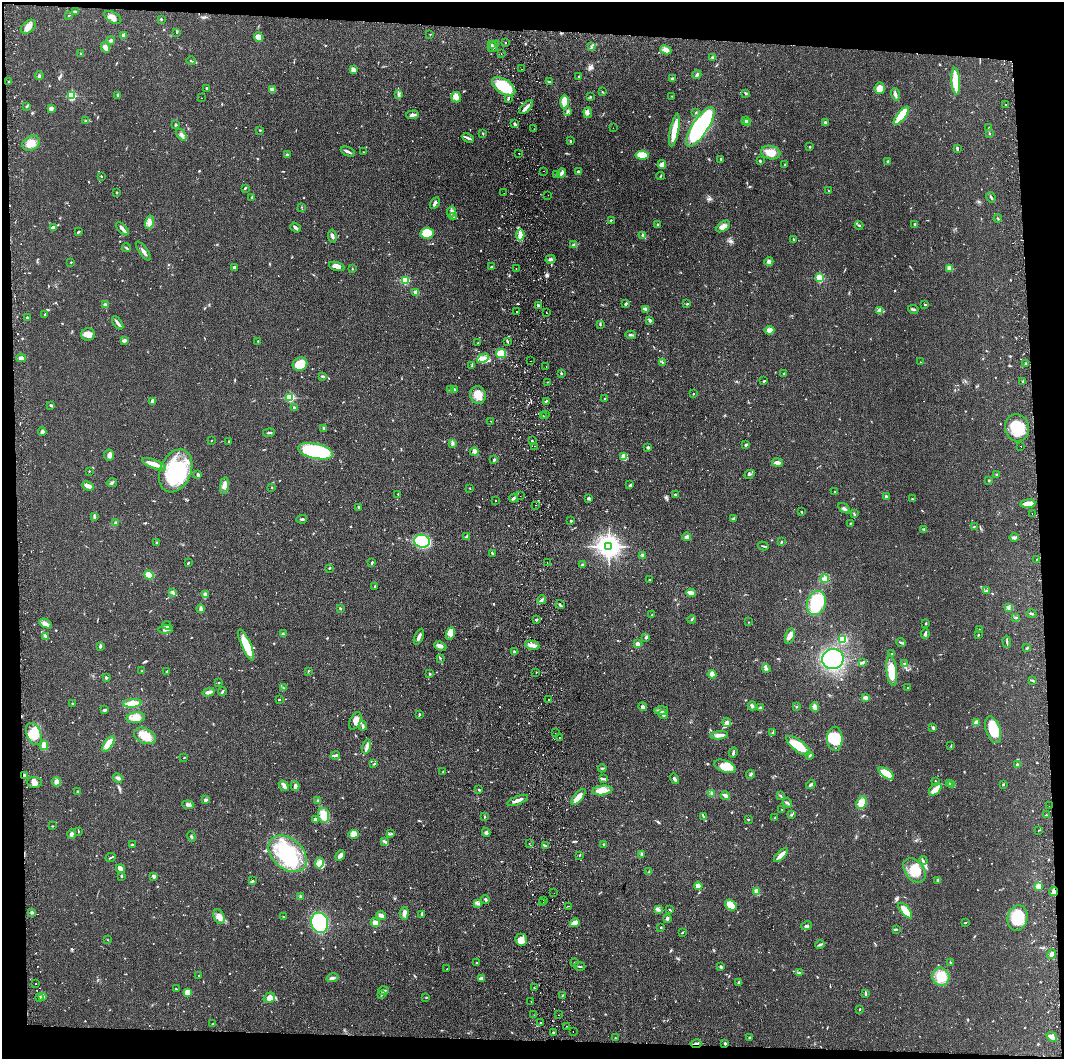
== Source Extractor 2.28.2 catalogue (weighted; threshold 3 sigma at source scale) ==
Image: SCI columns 60-4305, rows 3-4228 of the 4364 x 4231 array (HDU 1 of 3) = the unmasked area's bounding box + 8 px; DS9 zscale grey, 4 x 4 block average (1 PNG px = mean of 4 x 4 image px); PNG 1066 x 1061 px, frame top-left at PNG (2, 2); each listed source drawn as its Kron ellipse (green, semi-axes under 4 px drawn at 4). Shown black and unused: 8% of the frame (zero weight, under 2 of 3 exposures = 3% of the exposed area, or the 3 px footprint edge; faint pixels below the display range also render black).
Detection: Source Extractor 2.28.2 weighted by HDU 2 'WHT'. Background 0.0611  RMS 0.0056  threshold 0.0252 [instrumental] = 3 sigma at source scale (4.5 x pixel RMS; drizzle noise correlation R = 1.50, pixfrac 1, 0.05/0.05 arcsec/px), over >= 5 px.
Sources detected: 1012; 1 too faint to see at this stretch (4 x 4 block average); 2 inside a brighter object's white glare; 45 cosmic-ray / hot-pixel residue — neither listed nor drawn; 22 coinciding with a brighter row at this scale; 38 inside a brighter listed object's ellipse — not listed separately; of the other 904, all 500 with FLUX_AUTO >= 1.73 (the completeness limit of this list) listed and drawn (404 fainter detections not listed), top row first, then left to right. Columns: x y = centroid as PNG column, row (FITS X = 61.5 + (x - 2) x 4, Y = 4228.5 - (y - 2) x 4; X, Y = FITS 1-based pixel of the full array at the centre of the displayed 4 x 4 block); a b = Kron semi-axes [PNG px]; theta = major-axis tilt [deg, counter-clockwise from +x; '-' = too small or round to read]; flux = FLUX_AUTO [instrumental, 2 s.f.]
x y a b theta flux
75 11 3 2 - 3.2
69 15 2 2 - 1.9
113 17 9 5 -30 20
161 19 2 2 - 7.9
28 27 8 5 37 26
177 32 2 2 - 2
430 34 2 2 - 1.8
124 35 2 2 - 58
259 37 5 4 - 29
111 40 4 3 - 5.6
505 42 2 2 - 1.9
491 44 3 2 - 4.8
494 46 6 2 52 6.1
105 47 5 3 - 19
591 47 2 2 - 2.7
666 50 5 3 - 21
81 53 2 2 - 7.5
501 54 2 2 - 2.3
713 57 3 2 - 4.6
191 61 4 2 - 3.4
521 69 2 2 - 2.3
353 70 3 3 - 18
697 75 4 3 - 5.5
39 76 4 2 - 5
578 77 3 2 - 2.4
672 78 3 2 - 4.6
9 81 2 2 - 2.1
956 81 13 4 -86 91
549 82 4 2 - 3.6
504 86 13 7 -33 130
207 88 4 2 - 3.8
880 88 6 5 - 35
273 90 4 2 - 16
603 92 3 2 - 2.1
745 93 3 2 - 4.8
399 94 4 2 - 4.1
895 94 6 3 -74 12
118 95 3 2 - 5.5
71 96 2 2 - 320
672 96 2 2 - 1.8
456 97 5 5 - 16
590 97 2 2 - 2
201 98 2 2 - 1.8
508 98 3 2 - 4.6
564 102 7 3 89 57
1006 105 2 2 - 2.4
27 106 3 2 - 2.5
526 107 9 3 47 14
51 109 4 3 - 6.4
567 112 3 2 - 3.1
696 112 2 2 - 2
588 113 5 2 - 9.3
413 115 6 3 4 10
901 116 11 4 51 100
86 120 3 2 - 3.4
746 121 2 2 - 56
825 122 3 2 - 4
748 123 2 2 - 14
515 124 4 2 - 5.1
175 125 3 2 - 4.2
700 127 23 8 57 510
613 128 2 2 - 2
989 128 2 2 - 1.9
534 129 2 2 - 2.6
260 130 3 2 - 2.9
674 130 16 4 79 63
483 133 3 2 - 2.9
989 133 3 2 - 2.2
181 135 6 3 -47 11
468 138 6 2 -25 7.8
570 141 3 2 - 2.3
31 143 9 7 31 31
809 147 2 2 - 2.4
957 149 4 2 - 3.9
348 151 7 2 -24 7.8
363 152 2 2 - 2
519 153 2 2 - 2.3
771 153 10 6 -13 38
287 155 4 2 - 3.1
642 155 7 4 -4 48
721 159 3 2 - 2.4
760 161 3 2 - 4.1
888 162 3 2 - 5.7
785 164 3 2 - 2.9
662 165 4 3 - 15
544 171 2 2 - 1.9
578 171 3 2 - 5.6
562 173 4 3 - 8.4
556 175 2 2 - 1.9
101 176 2 2 - 2.5
660 176 4 2 - 2.7
245 188 4 2 - 3.6
829 191 3 2 - 1.9
117 192 2 2 - 10
504 193 2 2 - 1.7
548 195 2 2 - 3.1
252 197 3 2 - 4.2
991 197 5 2 - 5.1
435 203 6 3 58 8.1
301 207 2 2 - 1.8
451 212 6 3 80 8.6
453 217 3 2 - 2.5
998 218 4 2 - 2.7
611 220 2 2 - 2
149 222 7 4 75 14
915 224 2 2 - 3.8
658 225 3 2 - 6.1
859 225 4 2 - 4.3
723 226 8 4 36 20
54 227 3 3 - 7.5
295 228 6 2 -38 8.4
122 229 8 2 -49 16
78 232 2 2 - 3.7
427 233 6 5 - 110
520 235 5 3 - 20
643 235 3 2 - 2.3
332 236 6 2 -81 9.8
793 239 2 2 - 2.7
574 245 4 3 - 13
126 248 4 2 - 4.6
143 251 11 2 -53 8.3
550 259 5 3 - 6.4
71 262 2 2 - 4.1
769 262 4 4 - 8.7
337 266 8 4 -17 15
491 266 2 2 - 2.3
234 267 3 2 - 6.7
950 268 4 3 - 13
352 269 2 2 - 2.3
516 269 2 2 - 3.1
820 278 2 2 - 260
405 280 2 2 - 240
416 292 2 2 - 86
626 304 3 2 - 6.3
687 304 3 2 - 2.8
925 304 3 2 - 3.1
105 305 2 2 - 11
539 306 4 3 - 6.3
646 309 3 2 - 15
913 309 5 2 - 5.4
880 311 3 2 - 4
517 312 2 2 - 3.2
546 313 2 2 - 1.8
45 314 4 2 - 3.1
27 317 3 2 - 5.2
650 320 4 2 - 6.1
118 323 7 2 -54 8.5
600 324 4 2 - 3
770 330 5 4 - 17
88 334 6 6 - 24
631 335 5 2 - 4.1
124 340 4 3 - 9.4
258 341 2 2 - 2.4
507 341 3 2 - 4.5
478 343 3 2 - 2.7
501 353 5 4 - 45
21 358 5 2 - 14
483 358 6 4 29 16
530 361 2 2 - 3.3
662 362 3 2 - 2.4
921 362 2 2 - 1.7
1025 363 2 2 - 2.6
300 364 7 6 - 68
472 366 3 2 - 3.3
546 367 2 2 - 2.9
561 373 3 2 - 3.2
784 373 3 2 - 2.7
323 376 4 2 - 5.2
764 381 2 2 - 3.5
1023 381 3 2 - 3
547 382 2 2 - 3.2
451 390 3 2 - 3.8
454 390 2 2 - 15
693 394 3 2 - 2
478 395 9 7 -75 46
290 397 2 2 - 290
605 398 2 2 - 7.1
153 401 3 3 - 20
546 401 3 2 - 3
51 405 3 2 - 5.3
294 407 3 2 - 3.2
546 415 2 2 - 1.9
543 416 2 2 - 2.9
491 421 2 2 - 3.5
323 428 3 2 - 2.9
1017 428 14 12 -75 77
42 432 4 3 - 8.6
269 433 6 2 7 5.5
211 440 3 2 - 2
532 441 2 2 - 1.9
228 442 2 2 - 2.3
452 443 4 3 - 5.6
746 445 4 2 - 4.5
535 446 2 2 - 2.1
1021 446 2 2 - 2.6
648 447 2 2 - 20
315 451 18 7 -12 350
474 452 4 4 - 9.2
109 455 5 5 - 10
624 457 3 3 - 40
494 460 3 2 - 6.1
777 463 5 3 - 16
154 464 13 4 -22 25
89 471 2 2 - 2.2
176 471 22 15 67 250
198 474 4 2 - 4.2
749 474 5 2 - 4.3
997 475 3 2 - 6.4
989 480 2 2 - 3.6
112 483 5 2 - 4.4
224 485 8 4 79 17
630 485 4 2 - 4.1
88 486 6 2 -22 25
272 487 2 2 - 2.4
470 488 2 2 - 2.1
835 492 2 2 - 2.3
398 494 2 2 - 1.8
675 494 3 2 - 3.3
520 496 2 2 - 2.8
886 496 2 2 - 6.6
513 498 4 2 - 6.7
589 498 3 3 - 4
912 499 2 2 - 2.4
496 500 2 2 - 2.3
1028 504 7 3 6 39
536 505 2 2 - 2
359 507 3 2 - 4.3
844 508 6 3 -34 8
802 512 3 2 - 2.1
854 514 4 2 - 2.7
1032 514 2 2 - 2
94 516 4 2 - 4.1
302 519 5 2 - 5.6
733 519 3 2 - 10
571 521 2 2 - 10
115 523 3 2 - 4.7
850 523 3 2 - 2.2
974 526 3 2 - 2.2
924 529 2 2 - 2.5
467 536 3 2 - 3.8
687 537 4 3 - 12
1014 538 5 3 - 7.5
422 541 8 6 -11 240
781 542 2 2 - 3.5
157 543 2 2 - 4.9
609 546 4 4 - 2100
763 546 5 2 - 3.4
492 553 3 2 - 4.6
643 555 4 3 - 6.6
1036 559 2 2 - 1.8
189 562 2 2 - 2.3
547 562 2 2 - 3.8
372 563 3 2 - 4.2
582 565 3 3 - 4.8
329 568 2 2 - 4.3
149 575 5 3 - 56
825 579 4 3 - 11
650 580 2 2 - 3
374 586 3 2 - 2.7
986 591 3 2 - 2.3
172 592 4 2 - 4.3
691 593 4 3 - 15
205 595 4 2 - 15
542 600 4 2 - 6.3
816 603 12 9 70 180
560 605 5 2 - 5
340 608 3 2 - 3.5
1008 608 3 3 - 4.8
201 609 4 2 - 12
1032 614 5 2 - 4.4
652 615 2 2 - 1.8
1016 617 3 2 - 2.1
537 619 2 2 - 2.2
692 619 4 2 - 2.6
748 622 2 2 - 2.4
45 623 6 4 -26 13
926 624 3 2 - 1.9
167 625 4 2 - 4.9
165 629 7 4 3 13
979 629 2 2 - 2.8
283 634 4 3 - 4.9
450 634 6 4 68 15
925 634 5 2 - 9.4
978 635 2 2 - 3
45 636 4 2 - 4.7
790 636 8 4 75 16
419 637 8 2 65 13
646 638 3 2 - 3.6
843 639 3 3 - 65
901 642 5 2 - 4
1007 642 6 2 -89 4.5
638 644 3 3 - 11
246 645 17 4 -67 85
532 645 7 3 -13 24
100 646 3 2 - 6.6
440 646 6 3 -24 13
1027 648 3 2 - 4.6
514 651 2 2 - 14
891 654 3 2 - 3.6
440 658 3 2 - 1.8
833 659 11 10 - 330
863 662 2 2 - 1.9
905 663 4 2 - 4
766 668 4 2 - 4.9
142 671 2 2 - 2.2
167 671 2 2 - 3.2
308 671 2 2 - 2.2
892 671 15 5 -82 75
536 673 2 2 - 2.6
430 674 2 2 - 4.9
712 674 4 4 - 14
106 678 2 2 - 20
1033 680 4 2 - 3.9
218 683 2 2 - 2
284 688 2 2 - 1.8
908 688 3 2 - 3.1
222 691 4 2 - 4.2
209 692 6 3 16 12
866 698 3 3 - 9.8
279 699 3 2 - 2
548 700 2 2 - 8.6
132 703 9 3 4 56
72 704 2 2 - 5
752 706 4 2 - 7.6
643 707 4 3 - 7.2
796 707 2 2 - 2
815 707 5 3 - 18
760 708 3 3 - 5.7
104 710 4 2 - 5.7
661 710 7 3 2 13
419 714 3 2 - 2.9
663 715 4 2 - 8.9
136 718 9 5 9 26
355 721 9 5 65 20
976 722 3 3 - 13
727 723 4 4 - 10
363 726 5 2 - 8.5
933 728 3 3 - 6
993 730 13 7 -72 93
555 733 2 2 - 3.3
773 733 3 2 - 4.2
34 734 11 7 -69 62
719 735 8 3 6 20
145 736 11 7 -25 53
559 738 2 2 - 3
835 739 12 7 90 69
108 744 9 3 57 47
44 745 5 3 - 28
366 746 7 3 77 10
798 746 14 5 -37 85
951 746 3 2 - 2.2
733 753 5 2 - 5.8
335 755 5 2 - 6
810 755 3 2 - 3.1
184 757 2 2 - 2.3
374 764 3 2 - 3.1
1017 764 2 2 - 6.6
725 766 11 6 -20 42
602 768 4 2 - 2.6
443 772 3 2 - 2.3
886 773 9 3 -35 25
750 775 4 2 - 3.4
25 776 3 2 - 14
118 778 5 3 - 7.5
604 779 4 2 - 4.9
674 779 5 2 - 6.8
935 781 2 2 - 2.4
34 782 7 5 -3 22
57 782 4 4 - 17
949 783 2 2 - 4
811 784 5 2 - 5.8
952 784 3 2 - 3.5
1003 784 3 2 - 2.2
284 786 6 3 -52 9.6
295 786 5 3 - 7.3
935 789 7 4 45 19
479 790 2 2 - 3.6
602 790 10 4 7 27
78 792 3 2 - 7.4
712 794 3 2 - 4
725 796 4 2 - 16
781 796 3 2 - 3.2
578 797 10 4 50 30
206 800 3 3 - 7.5
318 800 2 2 - 2.4
517 800 11 2 21 18
787 803 5 2 - 3.7
862 803 6 5 - 38
188 805 6 4 -6 9.8
1049 806 2 2 - 8.1
782 810 2 2 - 1.9
324 815 7 5 -81 52
791 815 2 2 - 2.5
1046 815 3 2 - 2.8
703 816 3 2 - 2.9
484 817 3 2 - 2.4
775 817 2 2 - 1.9
315 819 2 2 - 15
748 819 3 2 - 2.3
52 826 2 2 - 2.5
1038 830 2 2 - 4.1
78 831 2 2 - 1.7
486 833 4 3 - 6.1
71 834 5 3 - 8.2
354 834 5 3 - 11
391 834 3 2 - 4.5
192 836 5 2 - 3.3
385 842 4 3 - 5.5
529 843 2 2 - 2.8
603 844 2 2 - 3.3
132 845 3 2 - 2.7
545 846 4 2 - 2
288 854 22 15 -42 220
641 854 3 2 - 4.3
580 855 2 2 - 2.1
781 855 9 3 45 24
340 856 6 4 65 11
111 857 5 2 - 3.1
923 861 4 2 - 5.2
319 863 5 4 - 29
121 869 5 4 - 10
914 870 14 9 -50 54
649 872 4 2 - 4.2
121 876 2 2 - 10
154 876 4 3 - 5.4
938 880 3 2 - 4.9
252 881 2 2 - 2.3
698 886 4 4 - 13
1039 886 3 3 - 24
1053 891 4 3 - 14
757 892 2 2 - 100
554 893 2 2 - 2.2
301 897 3 2 - 2.3
485 899 4 2 - 3.8
543 900 2 2 - 2.1
543 903 2 2 - 2
477 904 3 2 - 3
731 905 6 4 -39 37
569 906 2 2 - 1.8
658 909 3 2 - 4.2
669 910 2 2 - 2.1
905 911 9 3 -50 54
32 912 2 2 - 23
404 913 6 3 84 13
421 914 3 2 - 2.5
381 915 5 3 - 14
219 917 7 5 -65 20
284 917 2 2 - 2.2
667 918 3 2 - 7.9
1018 918 13 10 75 110
965 922 3 2 - 2.2
320 923 10 8 -77 300
375 923 5 3 - 17
575 923 5 3 - 32
807 926 5 2 - 5
661 927 2 2 - 2.1
896 929 4 2 - 3.7
682 932 2 2 - 3.3
107 940 2 2 - 1.8
521 940 6 5 - 24
820 945 5 2 - 4.9
1052 954 5 3 - 12
574 962 2 2 - 2.5
950 962 3 2 - 2.5
476 963 2 2 - 2.5
580 966 5 2 - 3.3
721 966 3 2 - 4.8
447 969 2 2 - 1.9
799 973 3 2 - 3.3
199 976 3 2 - 1.9
941 977 9 8 - 69
332 978 6 2 15 8.3
481 978 4 3 - 7.5
739 982 3 2 - 3.7
36 984 2 2 - 2.5
534 988 2 2 - 2.9
176 989 2 2 - 1.9
383 991 5 2 - 6
188 993 4 3 - 43
865 993 4 2 - 7.4
381 995 2 2 - 2.7
562 996 2 2 - 1.9
43 997 2 2 - 2
426 997 2 2 - 2.2
39 998 2 2 - 5.8
269 998 6 5 - 18
531 1001 2 2 - 2
859 1009 3 2 - 2.3
534 1015 2 2 - 5.2
558 1015 2 2 - 2.9
540 1023 2 2 - 3.1
213 1024 3 2 - 2.3
566 1026 2 2 - 2.8
553 1032 2 2 - 3.2
573 1032 2 2 - 2.6
750 1037 2 2 - 2.3
1052 1037 6 3 -38 15
615 1038 2 2 - 2.8
725 1043 3 2 - 4.9
696 1044 5 2 - 7.2
Overlapping masked pixels (flux is a lower limit): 2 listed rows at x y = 1053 891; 696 1044
Diffuse or blended objects may show on this block-average render without a row.